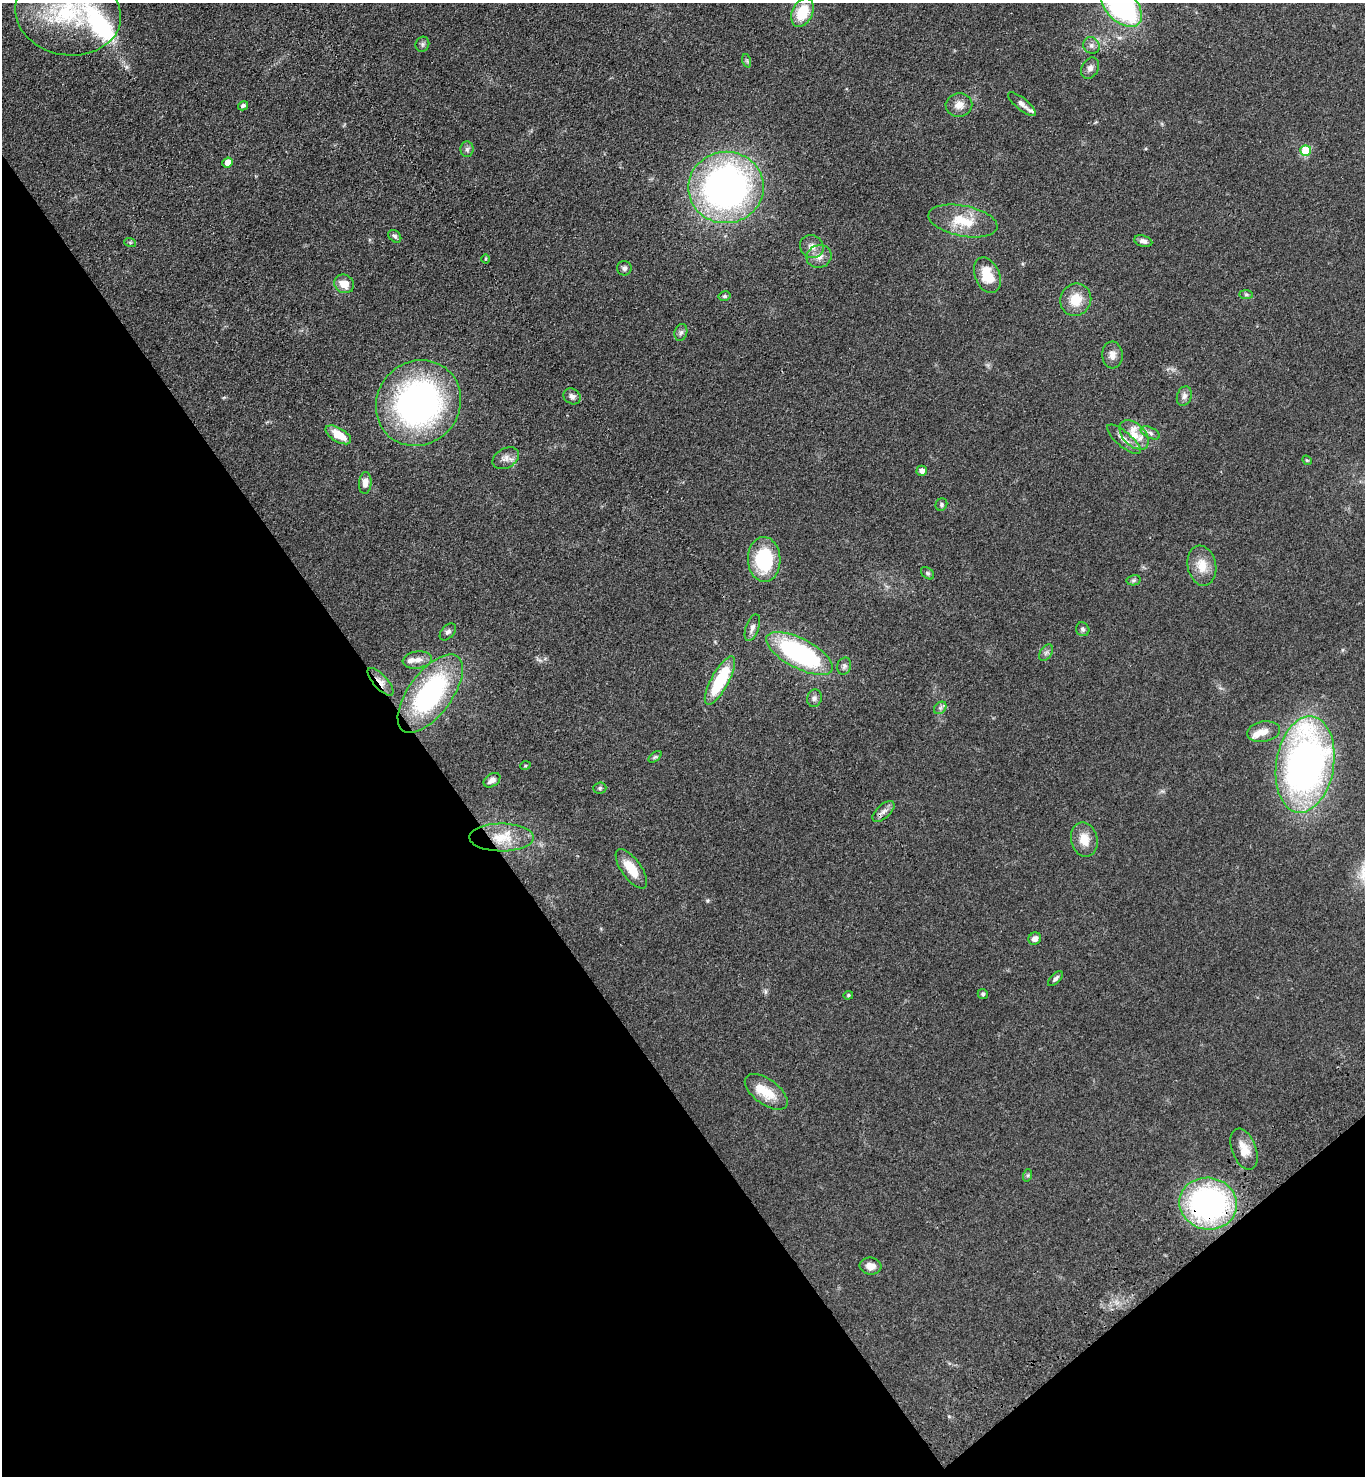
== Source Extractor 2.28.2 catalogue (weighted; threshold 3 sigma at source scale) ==
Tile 14 of 4 x 4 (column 2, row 4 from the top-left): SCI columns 1735-3097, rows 95-1568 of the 6055 x 6086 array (HDU 1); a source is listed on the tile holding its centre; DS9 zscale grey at full resolution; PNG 1367 x 1478 px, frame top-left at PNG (2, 3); each listed source drawn as its Kron ellipse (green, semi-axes under 4 px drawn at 4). Shown black and unused: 35% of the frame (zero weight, under 3 of 4 exposures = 6% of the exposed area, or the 3 px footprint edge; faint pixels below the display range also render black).
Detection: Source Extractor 2.28.2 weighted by HDU 2 'WHT'; one run over the whole footprint, this tile lists its part. Background 0.0995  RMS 0.0068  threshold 0.0306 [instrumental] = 3 sigma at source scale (4.5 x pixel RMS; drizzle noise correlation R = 1.50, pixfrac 1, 0.05/0.05 arcsec/px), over >= 5 px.
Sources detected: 81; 1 inside a brighter object's white glare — neither listed nor drawn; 4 inside a brighter listed object's ellipse — not listed separately; the other 76 listed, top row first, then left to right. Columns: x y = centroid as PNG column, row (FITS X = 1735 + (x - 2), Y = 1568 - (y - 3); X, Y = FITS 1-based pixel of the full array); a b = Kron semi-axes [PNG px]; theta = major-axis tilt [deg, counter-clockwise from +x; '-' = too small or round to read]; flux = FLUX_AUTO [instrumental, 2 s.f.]
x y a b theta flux
1121 6 25 15 -45 140
802 12 15 10 65 21
68 13 53 41 -10 77
422 44 8 6 66 1.4
1091 45 9 7 -46 2.7
747 61 7 4 -72 1.1
1090 68 11 8 60 3.1
1022 104 17 6 -39 3.2
959 105 13 11 3 6.1
243 106 5 4 - 1.8
467 149 8 6 89 1.8
1306 151 5 5 - 30
228 162 5 4 - 7
726 187 38 35 6 280
963 221 35 15 -11 21
395 236 7 5 -44 1.5
1143 241 9 5 -15 2.4
130 242 6 4 -19 0.88
812 247 12 11 - 5
819 256 13 11 19 5.8
485 259 4 3 - 0.75
624 268 7 7 - 2.1
987 275 18 12 -66 17
344 284 10 9 - 8.6
1246 294 7 4 0 1.3
725 296 6 4 13 1.3
1076 300 16 15 - 13
681 332 8 6 73 1.9
1112 355 13 10 -86 4.6
572 396 9 7 -35 2.8
1184 396 10 7 70 2.8
418 403 44 41 48 210
1150 433 10 5 -25 2.2
338 435 14 7 -31 12
1134 435 17 11 -46 10
1124 439 21 7 -40 5.4
506 458 14 9 28 4.4
1307 460 5 4 - 0.73
922 471 5 5 - 3.4
365 483 11 6 86 4.9
941 505 6 5 - 1.4
764 559 22 16 -88 45
1202 566 20 14 -79 11
928 573 7 5 -39 1.3
1134 580 7 5 12 1.4
752 628 14 6 70 2.9
1083 629 7 6 - 1.6
448 632 10 6 47 2
799 653 37 14 -28 110
1046 653 9 6 54 2
417 660 14 8 8 5.3
844 666 9 6 74 2.1
720 681 27 9 61 40
380 682 17 7 -48 4.6
430 693 46 21 53 110
814 698 9 7 75 2.3
940 708 7 5 45 1.7
1264 732 17 10 10 6.6
655 757 7 4 36 1.1
1305 764 48 29 81 320
525 766 5 3 - 0.62
492 780 9 6 34 3.5
600 788 6 5 - 1.2
883 811 13 7 43 3.5
502 837 32 14 0 19
1084 839 17 13 -78 10
631 869 23 10 -54 15
1035 939 7 6 - 3.5
1055 979 9 4 45 1.8
983 994 5 5 - 1.2
848 995 5 4 - 0.8
766 1092 25 12 -36 16
1244 1149 21 12 -69 9.8
1028 1175 6 4 72 0.94
1208 1204 29 26 -10 160
871 1266 11 8 -7 5.4
Overlapping masked pixels (flux is a lower limit): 2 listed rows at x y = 380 682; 1208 1204
Isophote crosses this tile's border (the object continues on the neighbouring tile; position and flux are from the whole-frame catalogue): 2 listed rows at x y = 1121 6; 68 13
Unlisted compact peaks at least as high as the median listed source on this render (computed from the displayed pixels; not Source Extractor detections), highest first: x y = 707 901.